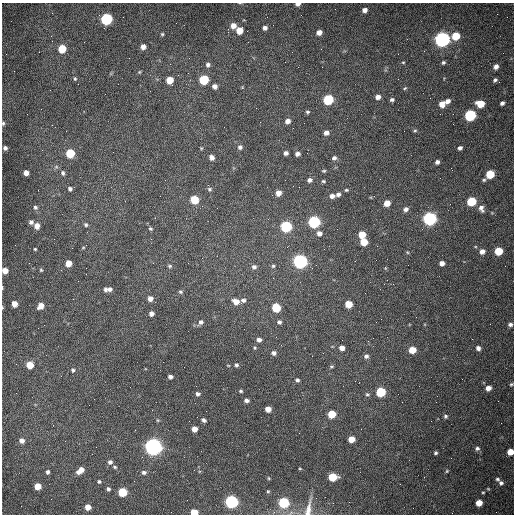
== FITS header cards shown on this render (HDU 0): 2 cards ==
NAXIS1  =                  512 /fastest changing axis
NAXIS2  =                  512 /next to fastest changing axis

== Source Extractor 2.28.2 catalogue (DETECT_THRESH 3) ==
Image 512 x 512 px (HDU 0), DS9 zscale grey, 1 PNG px = 1 image px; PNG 516 x 516 px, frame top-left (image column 1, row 512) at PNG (2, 3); no overlay
Background 1530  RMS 23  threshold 70.3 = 3 sigma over >= 5 px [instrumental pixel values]
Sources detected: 165; all 165 listed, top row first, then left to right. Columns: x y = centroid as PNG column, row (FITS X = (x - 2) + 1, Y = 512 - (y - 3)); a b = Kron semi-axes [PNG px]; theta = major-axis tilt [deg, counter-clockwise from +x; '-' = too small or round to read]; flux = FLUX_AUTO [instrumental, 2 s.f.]
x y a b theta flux
298 4 5 3 - 5.7e+03
365 10 5 4 - 6.4e+03
106 19 6 6 - 2.2e+05
233 26 6 6 - 1.1e+04
265 28 4 4 - 5.1e+03
239 30 5 5 - 2.3e+04
319 32 5 5 - 8.9e+03
162 34 4 4 - 2.0e+03
51 36 2 2 - 1.2e+03
456 36 6 5 - 4.6e+04
442 39 6 6 - 7.3e+05
143 47 5 5 - 9.1e+03
62 49 6 5 - 4.6e+04
403 62 4 3 - 1.6e+03
443 62 4 4 - 2.7e+03
208 65 6 6 - 4.2e+03
496 67 6 5 - 7.1e+03
139 72 4 4 - 1.6e+03
75 79 6 4 -76 2.4e+03
170 80 5 5 - 2.6e+04
204 80 6 5 - 9.6e+04
495 80 5 4 - 3.1e+03
215 86 5 5 - 6.9e+03
405 88 6 3 44 1.9e+03
105 94 2 2 - 7.1e+02
378 97 6 5 - 7.7e+03
328 99 6 5 - 1.3e+05
392 100 5 4 - 3.4e+03
447 101 6 5 - 7.2e+03
502 103 4 4 - 4.8e+03
442 104 6 6 - 1.2e+04
480 104 6 5 - 3.3e+04
308 112 6 4 -1 2.5e+03
470 115 6 5 - 2.0e+05
288 121 6 5 - 7.8e+03
3 123 5 4 - 2.0e+03
293 128 2 2 - 6.4e+02
415 131 5 3 - 2.0e+03
326 133 5 5 - 7.7e+03
240 147 6 6 - 4.2e+03
5 148 4 4 - 4.6e+03
460 148 4 4 - 4.3e+03
70 153 6 5 - 7.0e+04
286 153 4 4 - 4.9e+03
297 154 5 4 - 5.9e+03
212 157 5 5 - 7.1e+03
334 158 6 5 - 4.3e+03
437 162 4 4 - 4.9e+03
324 171 5 3 - 2.0e+03
26 173 4 4 - 1.0e+04
63 173 6 4 -75 3.6e+03
490 174 7 5 40 6.0e+04
310 180 5 4 - 5.0e+03
323 181 5 4 - 2.2e+03
299 187 2 2 - 9.5e+02
70 189 5 4 - 3.8e+03
209 189 6 5 - 2.9e+03
346 190 4 3 - 2.0e+03
278 193 5 5 - 1.1e+04
338 194 7 4 23 4.6e+03
332 196 5 5 - 6.5e+03
194 200 5 5 - 6.1e+04
471 201 6 5 - 8.7e+04
387 203 5 5 - 1.9e+04
35 207 6 5 - 3.2e+03
481 208 10 6 -67 7.9e+03
406 209 6 5 - 5.6e+03
429 219 6 6 - 4.4e+05
31 222 5 5 - 4.7e+03
314 222 6 6 - 2.6e+05
86 225 6 5 - 2.8e+03
37 226 6 5 - 1.1e+04
286 226 6 6 - 2.0e+05
150 229 4 4 - 2.2e+03
319 233 6 6 - 6.9e+03
362 234 5 5 - 2.7e+04
364 242 6 5 - 3.3e+04
35 249 3 3 - 1.8e+03
482 251 6 5 - 8.7e+03
498 251 6 5 - 4.8e+04
407 252 4 3 - 1.5e+03
300 261 6 6 - 5.4e+05
68 263 5 5 - 2.1e+04
442 263 5 4 - 8.6e+03
170 266 5 4 - 2.2e+03
273 266 5 5 - 2.4e+03
254 267 6 6 - 4.8e+03
385 268 5 3 - 1.5e+03
41 270 4 4 - 1.7e+03
5 271 5 5 - 1.5e+04
273 278 2 2 - 8.0e+02
2 288 5 2 - 1.2e+03
105 289 5 4 - 3.7e+03
110 289 6 5 - 5.3e+03
180 292 5 5 - 2.6e+03
150 298 5 5 - 8.2e+03
243 300 6 5 - 4.7e+03
236 302 7 6 - 1.4e+04
14 304 5 5 - 1.6e+04
349 304 5 5 - 3.2e+04
41 306 5 5 - 1.6e+04
276 307 6 5 - 6.9e+04
151 314 4 4 - 6.2e+03
381 319 2 2 - 7.3e+02
200 322 7 5 52 4.6e+03
279 322 6 5 - 3.9e+03
510 325 5 4 - 4.5e+03
259 340 5 4 - 6.3e+03
255 348 4 4 - 1.7e+03
342 348 5 5 - 9.4e+03
478 348 5 4 - 5.6e+03
412 350 5 5 - 3.1e+04
274 353 5 5 - 5.0e+03
366 356 6 6 - 4.5e+03
30 365 5 5 - 3.0e+04
228 365 4 3 - 1.1e+03
236 365 5 4 - 3.0e+03
331 366 5 4 - 2.0e+03
73 370 5 5 - 2.8e+03
170 377 4 4 - 5.1e+03
297 380 4 4 - 3.4e+03
511 384 5 4 - 2.0e+03
488 388 5 5 - 1.1e+04
241 391 4 3 - 2.1e+03
381 392 6 5 - 1.0e+05
198 394 5 4 - 4.1e+03
367 394 6 4 -16 2.3e+03
246 400 4 4 - 4.8e+03
268 409 5 4 - 1.4e+04
332 414 5 5 - 4.3e+04
445 416 5 5 - 3.1e+03
157 420 5 3 - 1.5e+03
204 420 4 4 - 4.1e+03
194 429 5 5 - 1.2e+04
351 439 5 5 - 2.4e+04
22 440 6 5 - 7.4e+03
153 447 7 6 - 1.1e+06
477 448 6 5 - 4.4e+03
510 452 5 5 - 2.4e+04
436 453 4 3 - 2.7e+03
110 462 5 5 - 5.0e+03
115 467 5 4 - 2.0e+03
300 469 4 3 - 1.3e+03
80 470 8 5 38 1.4e+04
447 471 5 4 - 1.8e+03
48 472 5 4 - 3.6e+03
144 472 6 5 - 4.1e+03
333 477 6 5 - 6.0e+04
269 478 5 3 - 1.5e+03
497 479 5 5 - 3.2e+03
99 481 5 4 - 2.4e+03
501 483 6 6 - 4.4e+03
400 484 2 2 - 7.4e+02
38 486 5 5 - 2.2e+04
108 489 5 4 - 3.3e+03
268 491 4 3 - 1.8e+03
122 492 5 5 - 7.6e+04
483 492 4 4 - 1.6e+03
316 498 2 2 - 3.7e+03
231 502 6 5 - 4.1e+05
284 502 6 5 - 1.5e+05
479 503 5 5 - 2.1e+04
88 507 5 5 - 1.6e+04
308 509 23 7 78 1.5e+04
194 512 5 4 - 4.0e+04
At the frame edge (FLAGS 8, measured only in part): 8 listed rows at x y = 298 4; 3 123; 5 271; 2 288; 511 384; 510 452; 308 509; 194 512